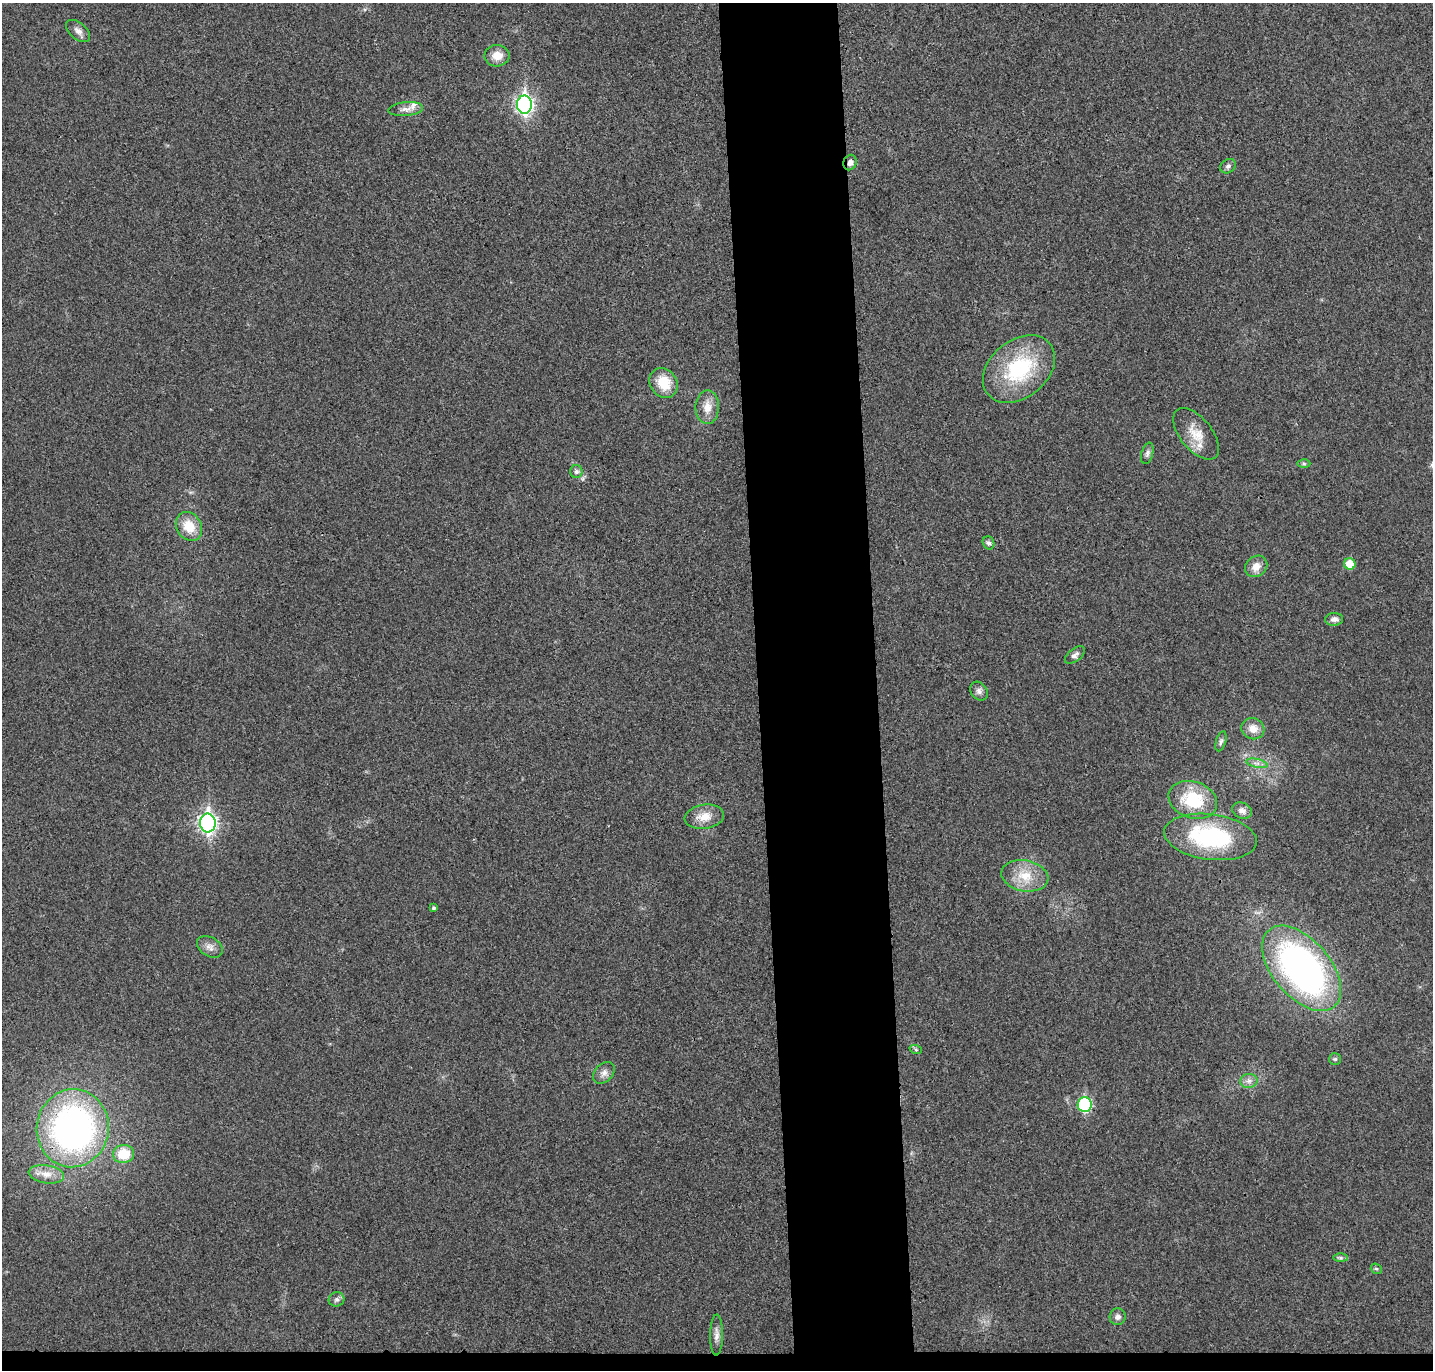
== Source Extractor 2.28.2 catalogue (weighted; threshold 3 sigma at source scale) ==
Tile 8 of 3 x 3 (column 2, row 3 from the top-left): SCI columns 1488-2918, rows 116-1483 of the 4408 x 4332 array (HDU 1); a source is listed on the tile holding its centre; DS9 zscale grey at full resolution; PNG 1435 x 1372 px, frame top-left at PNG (2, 3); each listed source drawn as its Kron ellipse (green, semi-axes under 4 px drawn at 4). Shown black and unused: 10% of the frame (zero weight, under 3 of 4 exposures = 6% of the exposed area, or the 3 px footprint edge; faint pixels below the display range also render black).
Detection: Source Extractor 2.28.2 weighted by HDU 2 'WHT'; one run over the whole footprint, this tile lists its part. Background 0.0232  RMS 0.0063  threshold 0.0283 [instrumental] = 3 sigma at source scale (4.5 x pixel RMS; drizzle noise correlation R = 1.50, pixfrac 1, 0.05/0.05 arcsec/px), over >= 5 px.
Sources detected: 46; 1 inside a brighter listed object's ellipse — not listed separately; the other 45 listed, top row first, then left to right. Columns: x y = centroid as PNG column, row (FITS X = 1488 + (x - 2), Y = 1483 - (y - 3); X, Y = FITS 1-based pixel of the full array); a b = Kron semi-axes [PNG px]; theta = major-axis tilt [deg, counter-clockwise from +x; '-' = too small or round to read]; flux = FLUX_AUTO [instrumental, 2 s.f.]
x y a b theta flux
78 31 14 8 -41 3.4
497 56 12 10 1 7.5
524 105 9 7 -90 190
406 109 17 7 5 4.1
850 162 8 6 67 2.8
1228 166 8 6 36 1.8
1019 369 40 28 40 55
664 383 16 13 -53 15
707 407 17 11 89 7.3
1196 434 30 16 -51 13
1147 453 11 6 76 1.9
1304 464 6 4 -1 0.97
576 472 6 6 - 1.7
189 526 15 12 -59 13
988 543 7 5 -70 1.6
1350 564 6 5 - 12
1256 566 12 10 41 6.3
1334 619 9 6 3 2.5
1075 655 12 6 39 2.3
979 691 10 8 -52 2.6
1253 729 12 10 -25 6.7
1221 741 10 5 73 1.6
1257 763 11 4 -12 2.4
1193 800 25 18 -19 30
1242 811 10 8 -23 3.4
704 817 20 12 8 9.1
208 823 9 8 - 230
1210 837 47 22 -8 69
1025 876 24 15 -11 15
434 908 4 4 - 1.3
210 947 14 9 -30 4.1
1302 968 50 29 -50 250
916 1050 6 4 -19 0.91
1335 1059 6 6 - 1.1
604 1073 12 9 45 3.7
1249 1081 9 7 2 2.9
1085 1104 7 7 - 58
73 1128 39 36 81 220
124 1154 10 9 - 15
46 1174 18 9 -9 6.6
1341 1258 7 4 0 1.2
1376 1269 6 5 - 0.99
336 1299 8 7 - 2
1118 1317 8 8 - 2.6
717 1335 20 6 90 3.9
Overlapping masked pixels (flux is a lower limit): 2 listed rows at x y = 850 162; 73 1128